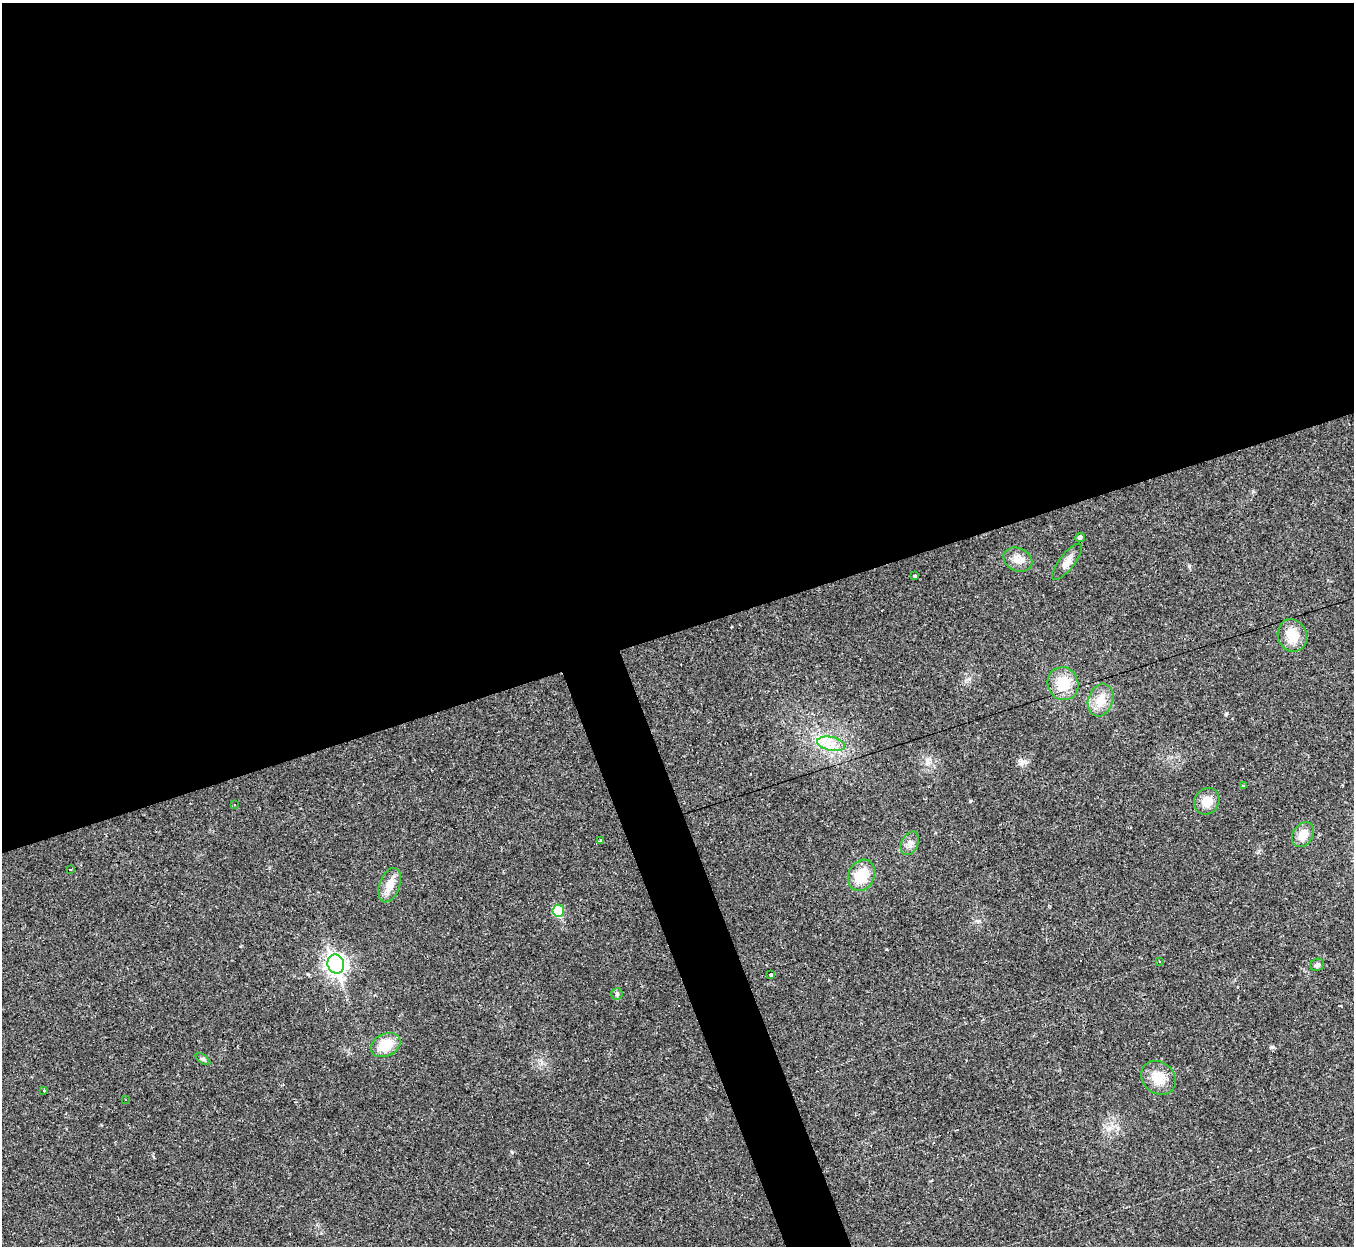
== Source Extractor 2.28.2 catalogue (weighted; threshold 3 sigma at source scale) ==
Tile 2 of 4 x 4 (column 2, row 1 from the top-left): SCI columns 1353-2704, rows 4002-5245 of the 5407 x 5390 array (HDU 1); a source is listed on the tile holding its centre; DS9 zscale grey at full resolution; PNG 1356 x 1248 px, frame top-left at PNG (2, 3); each listed source drawn as its Kron ellipse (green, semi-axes under 4 px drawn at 4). Shown black and unused: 53% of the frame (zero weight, under 2 of 3 exposures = <1% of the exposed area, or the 3 px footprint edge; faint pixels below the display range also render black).
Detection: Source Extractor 2.28.2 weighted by HDU 2 'WHT'; one run over the whole footprint, this tile lists its part. Background 0.0571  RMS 0.0059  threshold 0.0264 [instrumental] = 3 sigma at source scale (4.5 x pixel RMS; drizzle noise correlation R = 1.50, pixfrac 1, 0.05/0.05 arcsec/px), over >= 5 px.
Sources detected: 33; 5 cosmic-ray / hot-pixel residue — neither listed nor drawn; the other 28 listed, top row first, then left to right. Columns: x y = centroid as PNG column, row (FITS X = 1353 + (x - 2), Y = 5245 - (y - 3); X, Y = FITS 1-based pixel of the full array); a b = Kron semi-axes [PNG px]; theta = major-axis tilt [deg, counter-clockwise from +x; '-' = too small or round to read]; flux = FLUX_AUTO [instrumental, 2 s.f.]
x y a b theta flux
1080 537 5 4 - 1.3
1018 560 15 11 -26 5.6
1067 562 22 7 52 4.6
915 576 4 3 - 0.86
1292 635 16 14 -72 12
1063 684 17 15 -68 15
1101 700 17 12 71 9.1
831 744 14 7 -12 5.7
1244 785 3 3 - 0.57
1207 801 14 12 58 7.7
235 805 3 3 - 0.79
1303 835 13 10 57 7.8
601 841 3 3 - 2.6
910 843 12 8 65 3
71 869 3 3 - 65
861 875 16 13 65 14
390 885 18 10 70 7.6
558 911 6 6 - 24
1160 962 3 3 - 0.51
336 964 9 8 - 270
1317 965 7 6 - 1.6
771 975 3 3 - 1.6
617 994 6 6 - 1.1
386 1045 15 11 27 14
203 1059 8 4 -35 1.1
1158 1078 18 15 -42 11
44 1091 3 2 - 0.84
126 1100 2 2 - 0.55
Unlisted compact peaks at least as high as the median listed source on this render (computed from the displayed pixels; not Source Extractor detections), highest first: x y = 512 1152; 1189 566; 928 762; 1021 764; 308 974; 969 679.